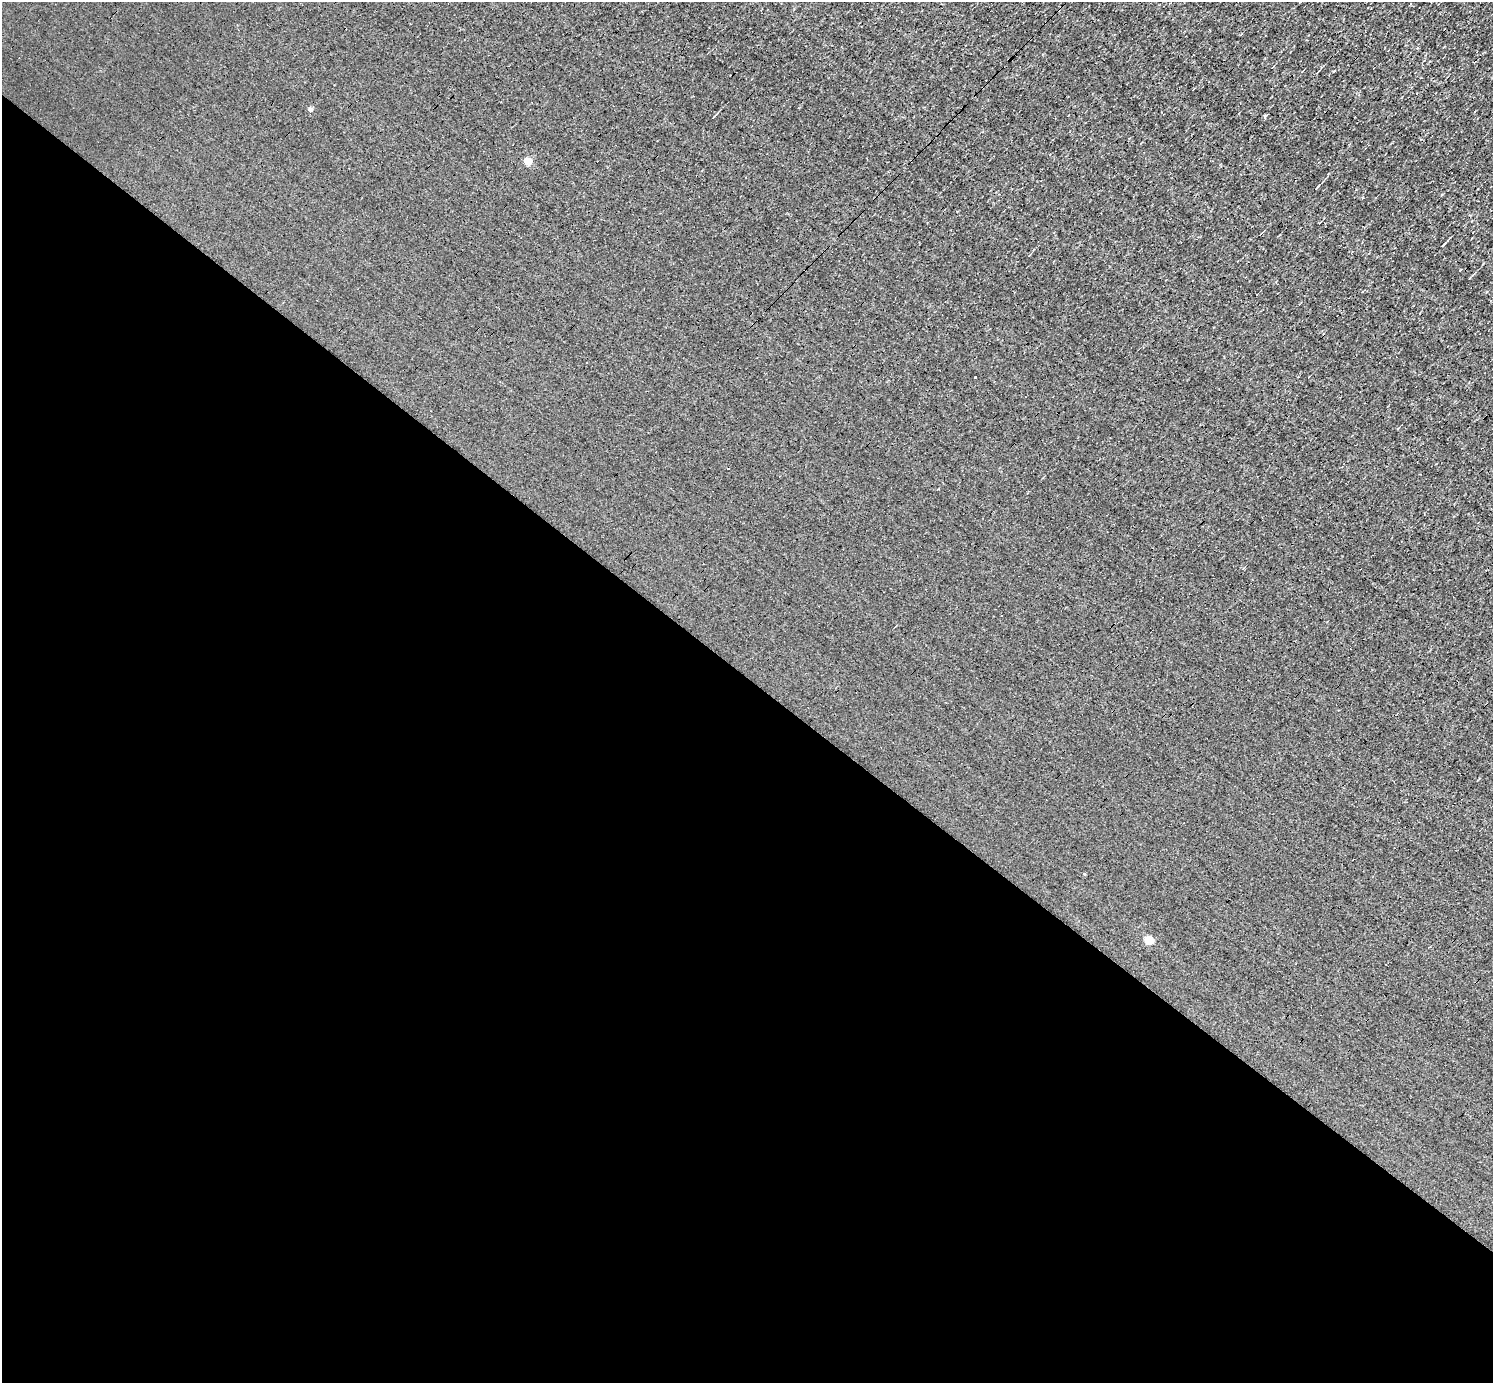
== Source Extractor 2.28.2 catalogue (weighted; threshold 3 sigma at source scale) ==
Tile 14 of 4 x 4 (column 2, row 4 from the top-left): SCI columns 1491-2981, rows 294-1674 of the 5962 x 5967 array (HDU 1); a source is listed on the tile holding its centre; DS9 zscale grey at full resolution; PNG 1495 x 1385 px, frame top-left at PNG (2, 2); no overlay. Shown black and unused: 51% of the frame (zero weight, under 3 of 4 exposures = <1% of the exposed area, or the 3 px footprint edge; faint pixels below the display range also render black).
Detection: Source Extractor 2.28.2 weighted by HDU 2 'WHT'; one run over the whole footprint, this tile lists its part. Background 8.55e-04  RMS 0.047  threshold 0.212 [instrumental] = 3 sigma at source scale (4.5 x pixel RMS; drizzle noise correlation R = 1.50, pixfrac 1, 0.05/0.05 arcsec/px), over >= 5 px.
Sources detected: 13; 2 cosmic-ray / hot-pixel residue — not listed; the other 11 listed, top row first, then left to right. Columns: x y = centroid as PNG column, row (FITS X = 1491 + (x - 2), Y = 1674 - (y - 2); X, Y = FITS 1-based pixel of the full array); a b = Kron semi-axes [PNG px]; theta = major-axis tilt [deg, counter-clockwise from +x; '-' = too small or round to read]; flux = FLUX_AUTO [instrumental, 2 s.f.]
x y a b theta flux
1317 72 5 2 - 3.8
310 109 4 4 - 16
714 116 6 2 44 4.6
1265 116 4 3 - 32
528 162 5 4 - 100
1317 187 8 2 46 5.7
1443 245 6 2 45 6
1257 295 3 3 - 25
587 363 3 2 - 5.9
974 377 3 3 - 23
1149 941 5 5 - 150
Unlisted compact peaks at least as high as the median listed source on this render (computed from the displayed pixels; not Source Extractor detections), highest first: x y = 1334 71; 1084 874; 1442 194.